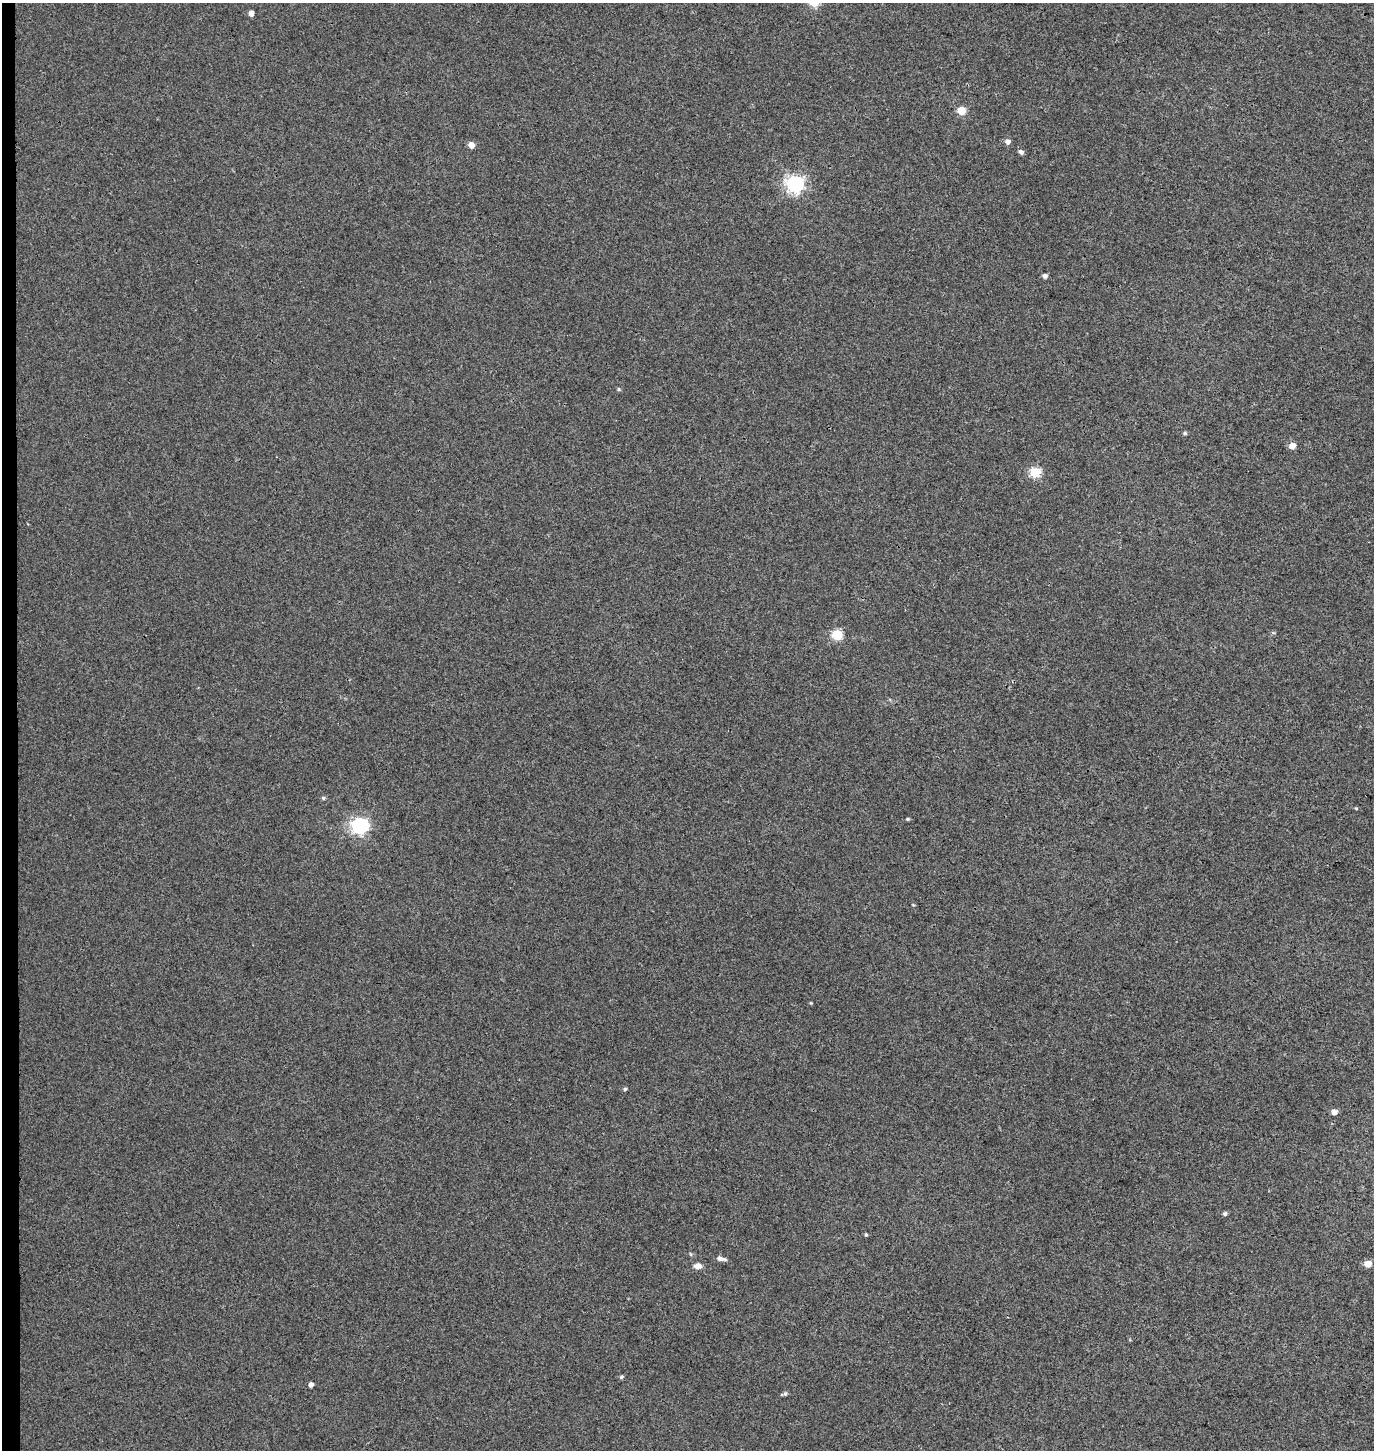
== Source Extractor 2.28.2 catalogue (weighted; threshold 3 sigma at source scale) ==
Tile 4 of 3 x 3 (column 1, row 2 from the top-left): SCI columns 271-1642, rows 1460-2907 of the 4656 x 4358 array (HDU 1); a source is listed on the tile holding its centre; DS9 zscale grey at full resolution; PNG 1376 x 1452 px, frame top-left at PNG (2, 3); no overlay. Shown black and unused: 1% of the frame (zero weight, under 3 of 4 exposures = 5% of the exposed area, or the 3 px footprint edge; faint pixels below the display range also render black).
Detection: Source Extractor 2.28.2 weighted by HDU 2 'WHT'; one run over the whole footprint, this tile lists its part. Background 0.00244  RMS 0.004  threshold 0.018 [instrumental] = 3 sigma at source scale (4.5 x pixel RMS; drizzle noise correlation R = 1.50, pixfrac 1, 0.0396/0.0396 arcsec/px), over >= 5 px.
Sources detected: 27; all 27 listed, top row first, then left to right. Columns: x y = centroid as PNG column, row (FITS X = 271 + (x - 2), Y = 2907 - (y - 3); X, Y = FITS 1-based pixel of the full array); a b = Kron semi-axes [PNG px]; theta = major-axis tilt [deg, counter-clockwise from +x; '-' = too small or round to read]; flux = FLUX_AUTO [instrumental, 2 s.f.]
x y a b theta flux
251 13 5 4 - 2.3
961 111 5 5 - 12
1008 141 6 6 - 1.7
471 145 5 5 - 3.5
1021 152 6 5 - 1.3
795 184 7 7 - 130
1045 276 5 5 - 1.3
619 389 6 4 -24 0.57
1185 433 5 4 - 0.64
1292 446 6 6 - 3.3
1035 472 6 5 - 26
837 635 5 5 - 26
323 798 5 4 - 0.63
1356 808 5 3 - 0.37
908 819 5 4 - 0.5
360 825 7 6 - 110
811 1003 5 3 - 0.34
625 1089 4 4 - 0.63
1334 1112 5 4 - 2.8
1225 1214 4 4 - 0.89
866 1234 4 3 - 0.51
721 1258 10 5 -12 1.8
1367 1264 5 5 - 4.9
697 1266 9 6 2 2.5
621 1377 6 5 - 0.64
311 1384 4 4 - 1.8
785 1394 5 5 - 0.9